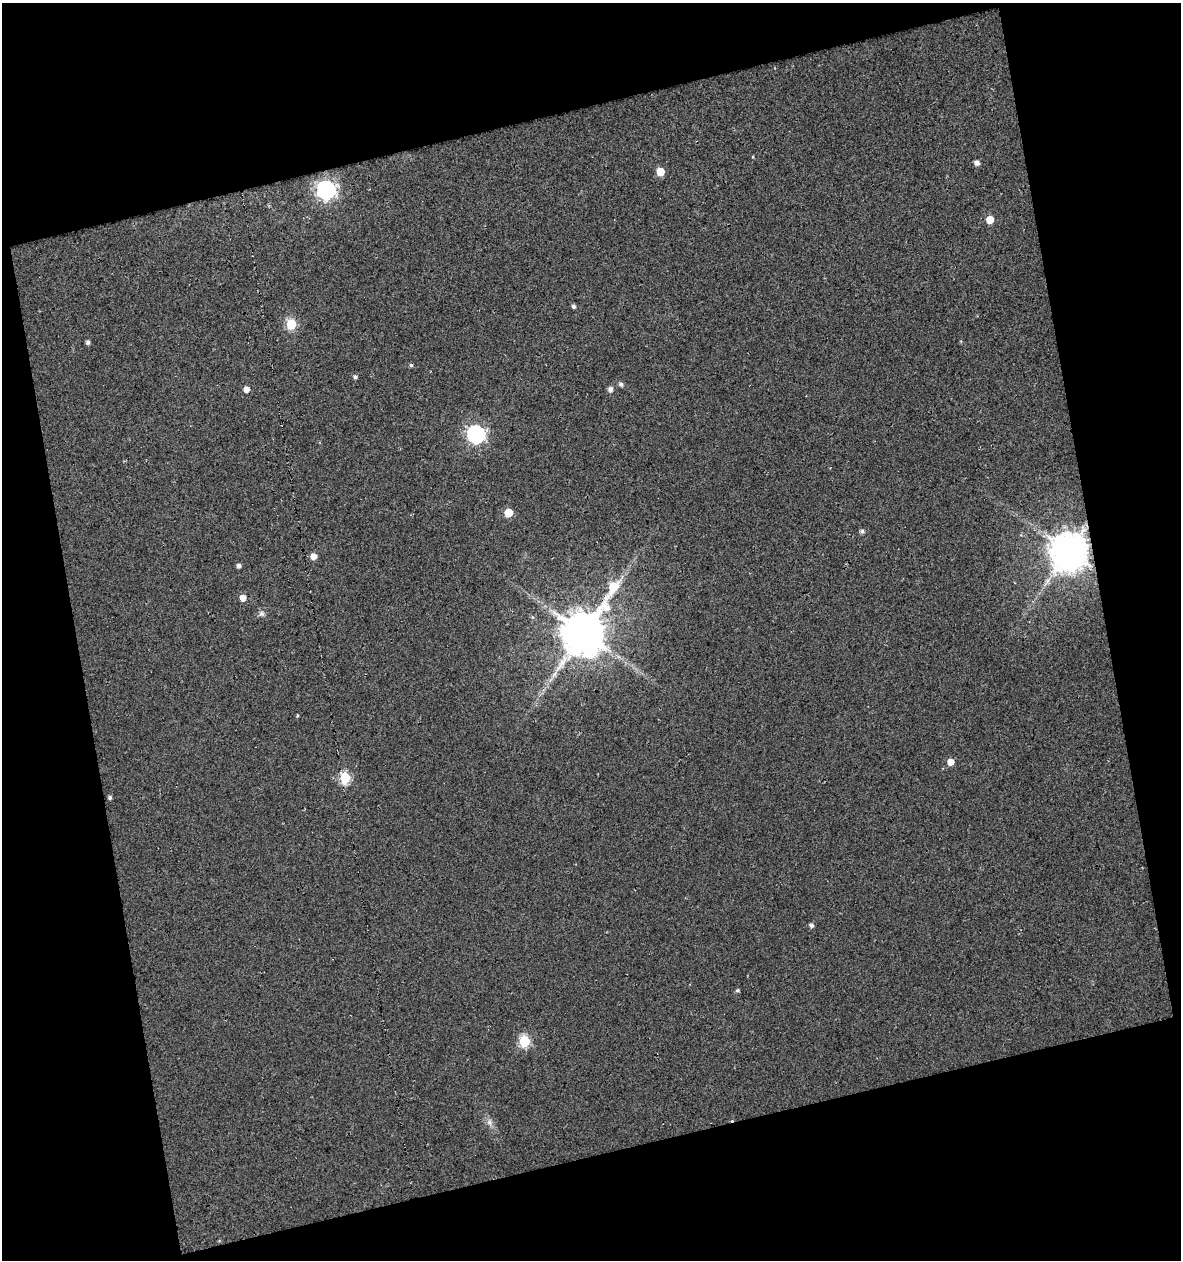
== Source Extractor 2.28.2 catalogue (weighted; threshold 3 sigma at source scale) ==
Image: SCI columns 21-1199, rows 1-1258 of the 1214 x 1258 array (HDU 1 of 3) = the unmasked area's bounding box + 8 px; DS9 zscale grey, full resolution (1 PNG px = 1 image px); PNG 1183 x 1262 px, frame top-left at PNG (2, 3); no overlay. Shown black and unused: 30% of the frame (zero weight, under 3 of 5 exposures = <1% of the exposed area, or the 3 px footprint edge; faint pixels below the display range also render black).
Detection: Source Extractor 2.28.2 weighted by HDU 2 'WHT'. Background 0.0116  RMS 0.013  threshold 0.058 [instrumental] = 3 sigma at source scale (4.5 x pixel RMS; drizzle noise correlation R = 1.50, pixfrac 1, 0.0396/0.0396 arcsec/px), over >= 5 px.
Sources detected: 33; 1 cosmic-ray / hot-pixel residue — not listed; the other 32 listed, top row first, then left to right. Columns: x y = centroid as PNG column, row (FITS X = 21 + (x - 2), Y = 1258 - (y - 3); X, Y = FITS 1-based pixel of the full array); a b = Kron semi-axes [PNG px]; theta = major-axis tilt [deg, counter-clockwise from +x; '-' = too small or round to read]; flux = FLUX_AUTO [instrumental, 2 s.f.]
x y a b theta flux
976 163 5 4 - 6.5
660 172 5 5 - 33
326 190 7 7 - 570
990 220 5 5 - 23
573 306 5 4 - 3
291 324 6 5 - 90
88 342 5 4 - 3.4
411 365 5 4 - 1.9
355 377 5 4 - 2.7
621 384 5 5 - 3.8
246 389 5 5 - 9
610 389 6 5 - 5.3
476 434 7 7 - 430
508 513 5 5 - 36
862 531 5 5 - 3.3
1069 551 11 11 - 3500
313 556 6 5 - 10
239 566 4 4 - 4.6
613 587 10 6 61 67
243 598 5 5 - 13
261 613 8 6 89 3.6
532 617 6 3 -71 1.6
583 632 14 12 61 4600
554 674 9 6 54 5.1
297 716 5 3 - 1.3
950 762 5 5 - 14
345 778 6 5 - 110
110 797 4 4 - 2.9
811 925 5 5 - 3.4
737 990 5 4 - 2.2
524 1041 6 6 - 110
489 1122 8 7 - 5.3
Overlapping masked pixels (flux is a lower limit): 1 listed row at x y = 1069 551